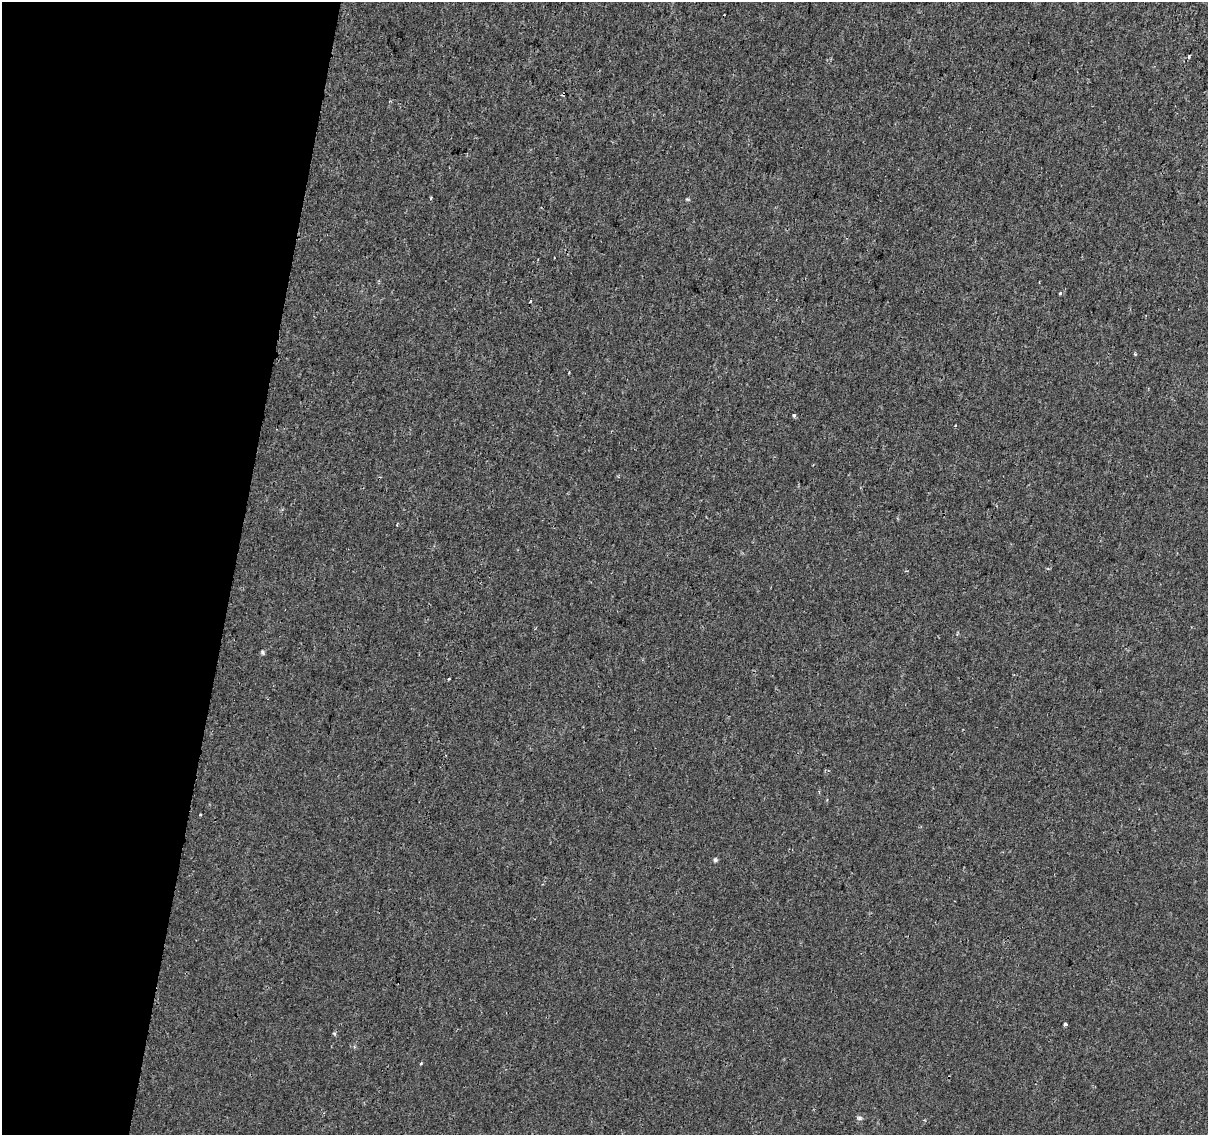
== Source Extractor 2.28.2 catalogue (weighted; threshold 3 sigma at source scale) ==
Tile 9 of 4 x 4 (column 1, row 3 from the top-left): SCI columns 25-1230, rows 1417-2549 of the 4868 x 5159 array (HDU 1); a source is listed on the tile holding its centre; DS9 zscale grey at full resolution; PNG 1210 x 1137 px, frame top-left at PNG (2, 2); no overlay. Shown black and unused: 19% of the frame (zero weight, under 2 of 3 exposures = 3% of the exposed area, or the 3 px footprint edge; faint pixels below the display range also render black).
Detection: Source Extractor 2.28.2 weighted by HDU 2 'WHT'; one run over the whole footprint, this tile lists its part. Background 1.45e-04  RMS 0.0039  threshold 0.0174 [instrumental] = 3 sigma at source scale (4.5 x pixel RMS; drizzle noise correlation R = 1.50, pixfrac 1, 0.0396/0.0396 arcsec/px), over >= 5 px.
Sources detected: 15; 1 cosmic-ray / hot-pixel residue — not listed; the other 14 listed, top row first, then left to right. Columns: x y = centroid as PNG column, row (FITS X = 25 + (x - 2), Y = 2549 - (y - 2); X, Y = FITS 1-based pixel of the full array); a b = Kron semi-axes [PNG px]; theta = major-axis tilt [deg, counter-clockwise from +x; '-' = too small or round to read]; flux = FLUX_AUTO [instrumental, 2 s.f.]
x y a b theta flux
1189 57 3 3 - 0.88
431 197 4 3 - 0.34
1039 282 2 2 - 0.26
1060 293 3 3 - 1.7
530 301 3 3 - 2
1135 354 4 3 - 0.57
794 415 4 3 - 2.3
262 652 6 4 -61 0.6
449 679 3 2 - 0.66
715 860 6 5 - 0.62
1065 1024 4 3 - 0.67
334 1033 6 3 -19 0.42
421 1064 3 3 - 0.5
859 1118 8 5 -1 0.83